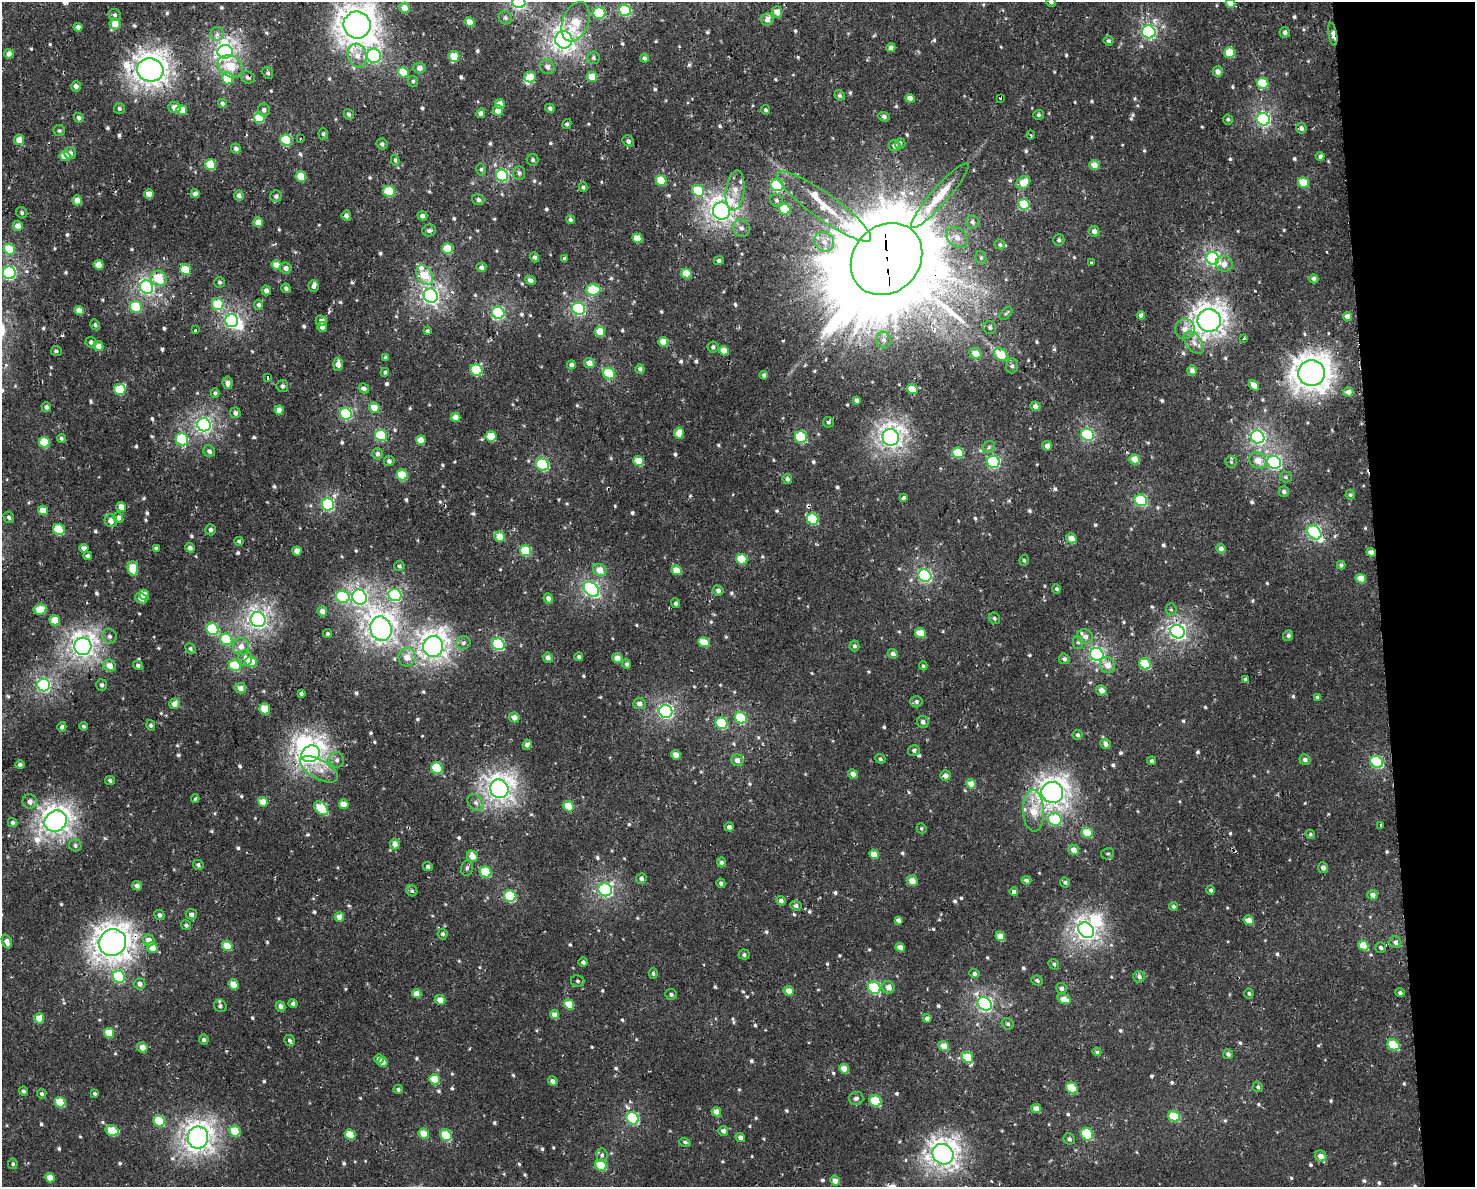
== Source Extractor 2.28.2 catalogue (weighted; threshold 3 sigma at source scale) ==
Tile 9 of 3 x 4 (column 3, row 3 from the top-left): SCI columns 2966-4438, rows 1242-2426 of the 4503 x 4796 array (HDU 1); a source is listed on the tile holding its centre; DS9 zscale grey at full resolution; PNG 1477 x 1189 px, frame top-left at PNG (2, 2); each listed source drawn as its Kron ellipse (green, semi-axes under 4 px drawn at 4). Shown black and unused: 7% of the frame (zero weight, under 2 of 3 exposures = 2% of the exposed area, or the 3 px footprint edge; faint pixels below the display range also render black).
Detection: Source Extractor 2.28.2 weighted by HDU 2 'WHT'; one run over the whole footprint, this tile lists its part. Background 0.00454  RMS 0.004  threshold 0.0182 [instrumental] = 3 sigma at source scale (4.5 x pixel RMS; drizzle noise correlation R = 1.50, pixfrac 1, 0.0396/0.0396 arcsec/px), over >= 5 px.
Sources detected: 799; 4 inside a brighter object's white glare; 3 cosmic-ray / hot-pixel residue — neither listed nor drawn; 10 inside a brighter listed object's ellipse — not listed separately; of the other 782, all 500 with FLUX_AUTO >= 0.733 (the completeness limit of this list) listed and drawn (282 fainter detections not listed), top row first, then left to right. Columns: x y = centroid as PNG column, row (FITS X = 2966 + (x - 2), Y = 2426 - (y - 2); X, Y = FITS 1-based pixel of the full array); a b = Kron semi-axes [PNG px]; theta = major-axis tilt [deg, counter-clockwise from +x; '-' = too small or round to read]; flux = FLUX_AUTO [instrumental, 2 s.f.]
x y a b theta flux
519 2 6 6 - 100
1051 2 5 5 - 1
1231 3 5 4 - 5.4
405 8 5 5 - 4.4
625 10 6 5 - 38
777 12 6 5 - 3.9
599 13 6 6 - 27
115 15 6 6 - 0.98
505 18 7 6 - 1.2
767 19 6 6 - 3.2
470 22 5 4 - 5.8
576 22 20 13 68 9.8
115 24 5 5 - 5.2
357 25 14 13 - 540
78 27 4 4 - 1.8
1149 32 7 6 - 73
1285 32 5 5 - 1.4
217 34 6 6 - 1.4
1333 34 11 3 -81 3.9
564 40 9 8 - 240
1108 41 5 4 - 0.85
891 48 4 4 - 1.8
225 52 7 7 - 160
1229 53 5 5 - 12
9 54 5 4 - 2.6
357 56 12 9 -73 4
374 56 7 7 - 88
454 56 5 5 - 9.6
593 58 6 6 - 1.1
644 58 4 4 - 0.96
230 66 13 10 -30 13
547 67 8 6 -48 1.9
420 68 6 5 - 2.2
150 70 13 11 -12 390
403 72 5 5 - 12
1218 72 5 5 - 2.5
268 73 6 5 - 0.84
248 77 7 6 - 1.2
530 77 6 5 - 6.5
592 77 5 5 - 6.6
228 78 6 5 - 13
413 81 5 5 - 0.78
1263 83 6 5 - 15
76 86 5 5 - 1.8
840 95 5 5 - 0.94
910 98 5 4 - 3.8
1000 98 3 3 - 0.89
222 103 5 4 - 1.1
500 104 5 5 - 4.8
174 107 6 5 - 3.5
550 108 5 4 - 0.89
119 109 5 5 - 0.87
182 110 5 5 - 6.1
264 110 6 6 - 1.4
766 110 5 4 - 0.88
498 111 5 5 - 4.1
481 113 5 4 - 1.6
349 114 5 4 - 0.95
1039 115 5 5 - 0.8
884 117 6 4 -23 1.2
79 118 5 4 - 1
259 118 5 5 - 15
1228 119 5 5 - 0.87
1263 119 7 6 - 85
567 124 5 4 - 0.85
1301 128 5 5 - 1.5
59 130 5 5 - 0.84
323 134 5 4 - 0.87
1031 135 4 3 - 1.1
301 139 3 3 - 0.87
19 140 5 5 - 4.7
286 140 6 5 - 25
628 141 6 5 - 1.2
900 143 5 5 - 0.98
382 144 6 5 - 1
895 146 6 5 - 1.9
236 149 5 4 - 1.5
70 153 6 5 - 1.7
65 156 5 5 - 9.3
1320 156 4 4 - 1.3
395 160 5 4 - 0.8
533 160 6 6 - 0.94
210 165 5 5 - 19
1094 165 5 4 - 4.4
481 169 6 5 - 0.77
519 173 7 6 - 1.3
502 175 6 6 - 58
301 177 5 5 - 11
661 180 5 5 - 12
1023 183 7 5 34 7
1303 183 6 5 - 10
777 185 6 6 - 52
583 187 5 4 - 0.78
735 190 20 9 83 5.5
389 191 6 5 - 20
698 191 6 5 - 22
149 194 5 4 - 4.5
195 194 4 4 - 1.9
239 195 5 5 - 1.6
276 196 6 5 - 1.2
940 196 42 8 49 11
77 200 5 5 - 4
478 200 6 5 - 1.1
776 200 7 6 - 1.1
1024 204 6 5 - 15
824 206 57 13 -36 16
785 209 6 5 - 15
722 211 9 8 - 260
22 213 6 5 - 0.91
346 216 5 4 - 1.4
422 216 5 4 - 1.6
570 220 4 4 - 0.89
258 222 5 4 - 4.7
972 222 7 6 - 1.4
18 226 5 5 - 3.4
741 228 9 8 - 1.9
429 230 7 6 - 1.3
1094 231 5 5 - 2
957 237 12 9 -41 3.3
637 238 5 4 - 6
1059 240 6 5 - 0.97
824 242 10 9 - 3.6
1000 245 5 5 - 0.85
9 249 5 5 - 15
447 249 5 5 - 15
534 257 5 4 - 0.92
981 258 7 5 -75 0.75
1213 258 6 6 - 110
565 259 4 3 - 0.9
886 259 39 33 47 13000
719 260 5 4 - 1.1
1091 262 3 3 - 0.96
1224 264 9 7 -12 3
99 265 5 5 - 6.6
276 265 5 4 - 6
481 267 5 4 - 1.7
286 268 6 5 - 2.1
185 270 5 5 - 14
9 273 6 6 - 79
686 273 5 5 - 10
425 275 11 7 -56 12
159 278 8 7 - 12
1314 279 4 4 - 1.3
530 280 5 4 - 1.4
220 282 5 5 - 0.87
314 286 6 5 - 1.2
146 287 7 6 - 110
286 288 5 4 - 1.2
266 290 5 4 - 1.7
593 290 7 5 2 17
431 296 7 7 - 150
218 304 6 5 - 21
259 305 5 4 - 1.2
136 307 6 5 - 15
579 309 6 6 - 62
79 311 5 4 - 4
498 313 6 6 - 61
1006 313 7 4 44 0.74
1141 315 4 4 - 2.1
1347 316 4 4 - 3.3
1209 320 11 11 - 350
232 321 6 6 - 81
321 321 5 5 - 2.2
95 325 6 4 -61 0.93
322 327 5 4 - 1.6
990 327 7 6 - 1
1185 329 10 10 - 3.7
195 330 3 3 - 1.1
427 331 4 4 - 0.79
600 332 5 5 - 9.3
1243 339 3 3 - 1.8
884 340 8 7 - 1.8
91 342 5 5 - 1.4
663 342 5 4 - 6.1
1194 343 12 8 -52 3.1
98 346 5 5 - 3.5
713 347 6 5 - 1.1
56 351 5 5 - 0.92
724 351 5 4 - 5.3
975 353 6 5 - 5.5
1001 354 7 5 -34 11
386 358 4 4 - 1.4
589 363 5 5 - 3.4
338 364 7 5 87 3.4
571 365 4 4 - 1.5
1012 366 7 6 - 1.2
640 369 5 4 - 1.2
477 370 6 5 - 25
1192 370 5 5 - 2.3
385 372 4 4 - 0.79
1312 373 13 13 - 500
609 374 6 5 - 29
764 375 4 4 - 1.2
268 377 3 3 - 0.93
227 383 6 5 - 2.1
1254 385 6 4 -50 4.3
282 386 6 6 - 1.1
364 388 5 4 - 1.5
120 389 6 5 - 15
912 389 5 5 - 8.7
1348 392 5 4 - 2.2
215 393 5 4 - 0.77
856 400 4 3 - 1.3
1035 406 5 4 - 2
46 407 5 4 - 1.4
374 408 5 5 - 7.4
279 410 5 4 - 2.8
235 413 5 5 - 1.4
346 414 6 5 - 49
456 417 5 4 - 3.5
828 422 5 5 - 0.82
204 425 7 6 - 120
679 433 5 5 - 6.1
381 435 6 5 - 31
1088 435 6 6 - 53
491 436 5 5 - 13
801 437 6 5 - 35
891 437 8 8 - 240
1258 437 7 6 - 92
61 438 4 4 - 0.89
182 439 6 6 - 27
421 440 5 4 - 5.2
44 442 5 5 - 16
1047 446 5 5 - 2.5
989 447 6 5 - 0.8
209 451 6 5 - 1.5
958 453 6 5 - 19
377 454 6 5 - 1.6
1134 459 5 5 - 5.5
389 461 5 5 - 1.2
639 461 5 5 - 8.8
1258 461 9 7 -35 4.5
993 462 6 6 - 53
1231 462 6 5 - 0.76
1274 462 7 6 - 87
542 465 6 6 - 46
402 475 5 5 - 17
1286 477 6 5 - 0.88
787 479 5 4 - 1.2
1284 492 5 5 - 1.5
1350 495 5 5 - 0.77
903 498 4 3 - 1.1
1141 500 6 5 - 43
328 505 6 6 - 58
121 507 5 5 - 4
43 510 5 4 - 5
9 517 6 5 - 1.1
118 517 5 5 - 2.3
813 519 6 5 - 27
111 521 6 6 - 3
59 530 6 5 - 21
210 530 5 5 - 1.2
1314 532 8 6 -44 75
500 536 5 5 - 5.9
1071 538 5 4 - 4.6
239 541 4 4 - 0.78
84 548 4 4 - 1.6
156 548 4 4 - 0.82
190 548 5 4 - 1.6
1221 549 5 4 - 2.2
297 551 4 4 - 3.3
526 551 6 5 - 20
1371 552 4 4 - 3.5
88 556 4 4 - 1.3
742 559 6 5 - 15
1024 560 5 4 - 0.76
1341 565 4 3 - 1.1
399 566 5 5 - 1
133 569 7 5 -82 13
600 570 7 6 - 4.9
677 570 5 4 - 6.6
925 576 7 6 - 75
1361 579 5 4 - 6.7
591 589 9 6 -42 100
1057 589 4 4 - 0.84
718 590 5 5 - 1.5
144 595 5 5 - 5.4
395 595 6 6 - 59
343 597 7 6 - 32
359 597 8 7 - 130
141 598 6 5 - 2.4
548 598 5 4 - 1.9
676 603 5 4 - 0.86
40 609 6 5 - 10
1171 609 6 5 - 0.73
322 611 5 5 - 2.3
994 618 6 5 - 0.82
55 620 5 5 - 7.5
258 620 7 7 - 180
212 629 6 5 - 34
381 629 12 10 -72 290
1177 632 7 6 - 140
920 633 5 4 - 9.4
327 634 5 4 - 0.78
1288 635 5 5 - 1.1
109 636 7 7 - 1.4
1085 637 8 7 - 2.4
226 639 6 5 - 20
704 642 6 5 - 10
1078 642 6 5 - 0.89
463 643 7 6 - 1.4
498 644 6 5 - 45
83 646 9 8 - 260
433 646 10 10 - 300
854 646 5 5 - 1
241 647 8 8 - 3.6
190 649 6 4 -46 0.81
893 654 5 4 - 1.5
1097 654 7 6 - 95
407 657 9 8 - 5.3
579 657 4 4 - 0.81
245 658 8 6 -86 2.2
548 658 5 5 - 2.1
617 658 5 5 - 3.3
1064 659 5 5 - 1.1
251 662 6 5 - 11
627 664 5 4 - 1
1145 664 6 5 - 24
138 665 5 4 - 1.3
1107 665 8 7 - 3.9
109 666 6 6 - 4
235 666 6 5 - 22
923 666 4 3 - 0.78
1245 680 4 3 - 0.82
44 685 6 6 - 86
101 685 6 5 - 1.1
240 688 6 5 - 2.2
1101 690 5 5 - 3
301 694 4 3 - 0.83
1317 697 4 4 - 0.89
916 702 6 5 - 1.1
639 703 6 6 - 1.9
174 704 5 5 - 3.3
265 709 5 5 - 11
666 711 7 6 - 100
514 717 5 5 - 3.4
741 718 6 5 - 21
923 722 6 5 - 1.7
722 723 6 5 - 26
151 725 5 4 - 0.88
83 726 4 4 - 0.76
62 727 5 4 - 1.2
1078 735 5 5 - 0.98
1105 744 5 5 - 2.1
527 745 5 4 - 1.7
914 750 6 5 - 1
311 754 9 8 - 270
676 755 5 4 - 3.3
880 759 5 4 - 0.92
337 760 8 7 - 1.5
737 760 6 6 - 2.8
1305 760 5 5 - 1.4
1151 761 4 4 - 0.86
1377 762 7 5 -35 39
20 765 4 4 - 1
437 768 6 5 - 23
319 769 21 9 -29 5.2
853 774 5 4 - 2.3
946 775 5 5 - 2
110 781 5 4 - 0.89
971 784 5 4 - 5.2
499 789 9 9 - 270
1052 792 11 10 - 310
195 799 4 3 - 0.79
30 801 7 7 - 2
263 802 5 4 - 6.3
476 803 9 7 -42 1.7
344 804 5 4 - 5.8
569 806 5 5 - 10
321 808 8 5 -42 22
1033 811 21 10 -87 9.3
1055 819 7 6 - 28
56 821 12 10 36 310
13 823 5 4 - 0.89
1381 825 3 3 - 0.97
729 827 5 4 - 1.4
921 828 5 5 - 0.75
1087 833 5 5 - 12
1310 834 5 4 - 0.81
395 844 5 5 - 3.3
75 845 6 6 - 1.2
1074 850 5 5 - 3.2
874 854 5 4 - 5
1108 854 6 5 - 0.77
472 856 6 5 - 4.7
721 862 5 4 - 1.2
198 865 5 4 - 0.95
428 866 5 4 - 0.88
467 868 8 6 80 1
1323 868 5 5 - 1.8
485 872 6 5 - 18
641 878 5 5 - 1.3
1026 880 5 4 - 1
912 881 5 5 - 5.3
1065 882 5 5 - 0.77
721 883 5 4 - 0.97
137 886 5 4 - 1.6
605 890 7 6 - 95
1211 890 4 4 - 0.95
412 891 6 5 - 0.95
1014 892 4 4 - 1.8
1372 895 5 5 - 2.3
510 896 6 5 - 37
781 901 5 4 - 1.4
796 906 6 5 - 1.3
1173 906 4 4 - 0.8
191 914 6 5 - 1.6
159 915 5 5 - 1.2
339 917 5 5 - 3.5
898 920 4 4 - 1.5
1249 920 5 4 - 4.6
186 925 5 5 - 0.99
1086 930 8 7 - 210
443 934 5 5 - 1
1000 936 5 4 - 4.7
149 940 6 5 - 3.8
7 942 7 4 -72 2.1
1395 942 6 5 - 1.6
112 943 14 13 - 450
227 946 5 5 - 9.7
1363 946 5 4 - 9.3
900 947 5 4 - 3.3
152 948 5 5 - 6.6
1381 948 5 5 - 1.2
744 955 5 5 - 0.84
583 962 5 4 - 1.1
1054 964 6 4 -46 0.8
653 973 5 3 - 0.8
974 974 5 4 - 1.2
119 977 6 6 - 44
1139 977 6 5 - 1.3
578 981 7 6 - 0.98
1037 981 6 5 - 1.1
140 984 6 5 - 1.9
233 984 5 4 - 7.4
888 987 6 6 - 3
874 988 7 6 - 47
1061 988 5 5 - 1.4
789 991 5 5 - 3.7
1249 993 5 5 - 0.77
1400 993 4 4 - 0.91
417 994 5 4 - 4.4
671 994 6 5 - 1
1064 999 7 5 -21 4.6
440 1000 5 5 - 3.8
293 1003 4 4 - 1
569 1004 5 5 - 10
985 1004 7 6 - 110
220 1006 6 6 - 1.2
281 1006 5 4 - 1.7
555 1015 5 4 - 3
39 1018 5 5 - 6.4
927 1018 4 4 - 1.4
1008 1024 6 5 - 0.9
109 1033 5 5 - 9.7
204 1040 5 5 - 1.1
290 1040 6 5 - 1.2
1393 1045 6 5 - 20
944 1046 5 5 - 5.2
142 1047 5 5 - 3.8
1097 1052 4 4 - 0.77
1228 1054 5 5 - 1.3
967 1057 6 5 - 14
379 1059 5 4 - 2.4
383 1062 5 5 - 3.1
844 1069 5 4 - 6
434 1079 5 5 - 11
553 1081 5 4 - 2
1258 1087 5 5 - 0.82
1072 1088 6 5 - 17
398 1089 5 4 - 0.87
23 1091 4 4 - 0.87
42 1094 5 4 - 1
95 1094 4 3 - 0.75
856 1098 7 6 - 1.5
875 1101 6 5 - 22
60 1102 5 5 - 13
1036 1109 5 4 - 4.1
716 1112 5 4 - 4.4
1174 1116 6 5 - 15
633 1118 6 6 - 51
159 1121 6 5 - 21
112 1131 7 5 -19 12
235 1131 6 5 - 12
723 1131 5 5 - 1.7
423 1134 5 4 - 7.4
1087 1134 6 5 - 22
350 1135 5 5 - 11
446 1135 6 5 - 19
198 1137 11 10 - 310
740 1137 5 4 - 2
1069 1139 6 5 - 1
685 1142 6 4 -20 0.94
943 1154 11 10 - 310
602 1155 7 5 -89 1
1321 1156 6 5 - 3
13 1164 5 4 - 0.77
601 1165 6 5 - 20
50 1178 5 4 - 5.4
835 1181 5 4 - 3.1
Overlapping masked pixels (flux is a lower limit): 6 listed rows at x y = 1333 34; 248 77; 886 259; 1371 552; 569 806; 112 943
Isophote crosses this tile's border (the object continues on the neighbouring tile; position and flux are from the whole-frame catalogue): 5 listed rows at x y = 519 2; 1051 2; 1231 3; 357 25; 943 1154